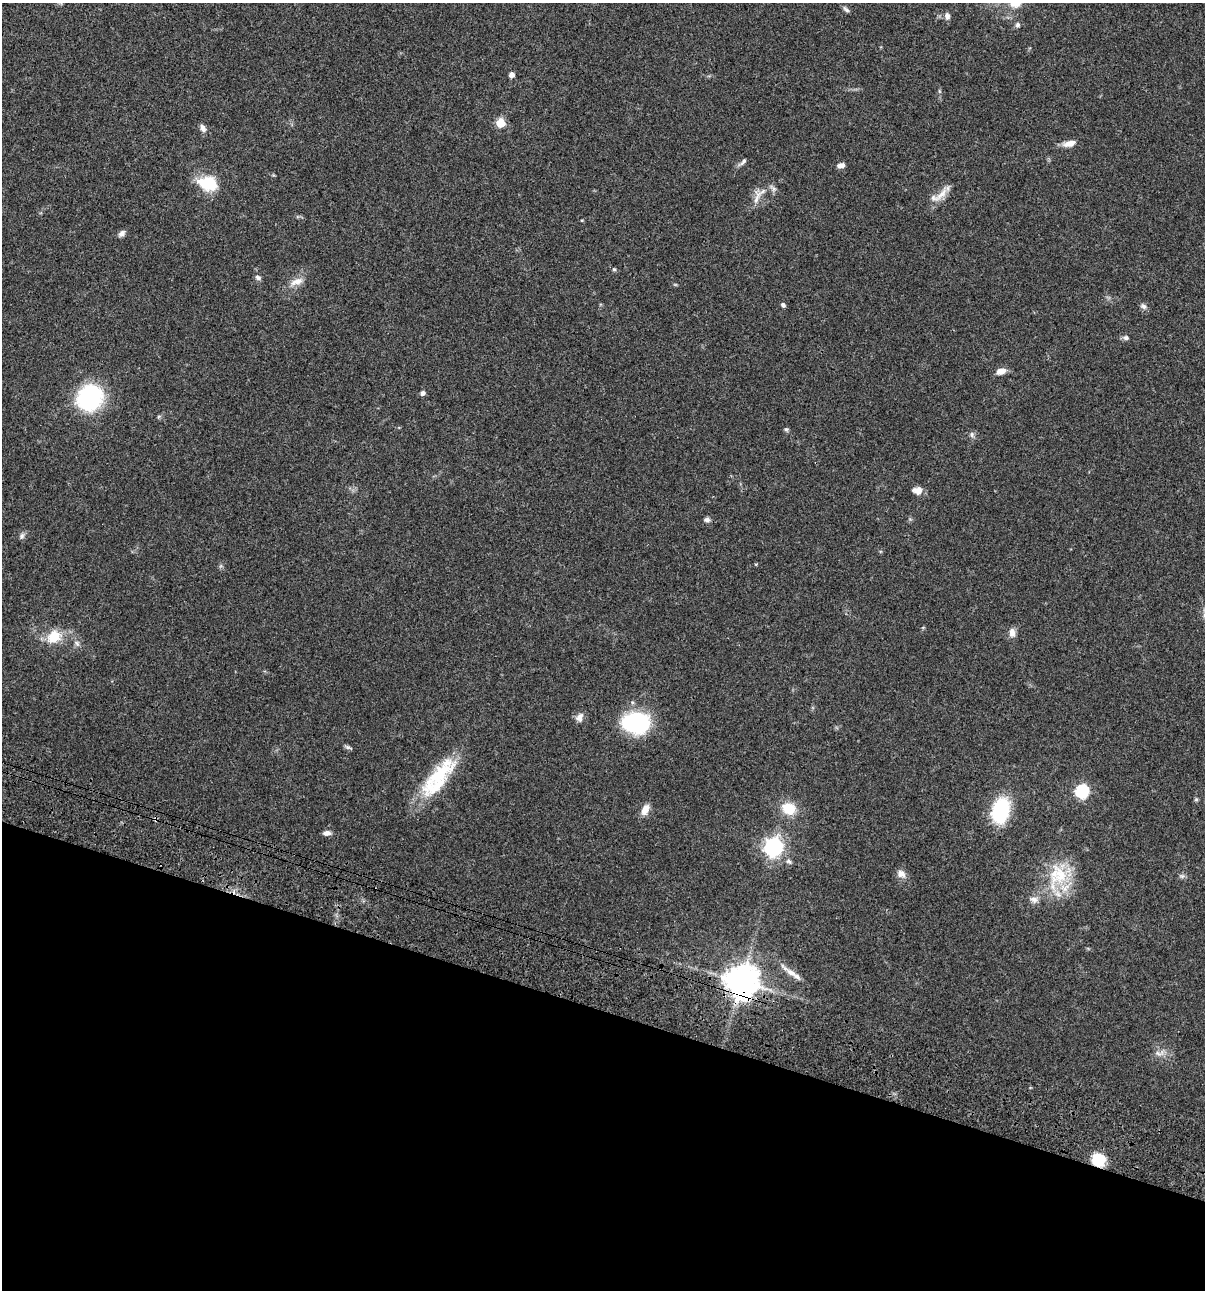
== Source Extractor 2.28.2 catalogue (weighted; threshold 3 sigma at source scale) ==
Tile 15 of 4 x 4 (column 3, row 4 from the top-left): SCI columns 2641-3843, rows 119-1406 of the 5405 x 5389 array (HDU 1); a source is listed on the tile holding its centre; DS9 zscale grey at full resolution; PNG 1207 x 1292 px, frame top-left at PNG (2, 3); no overlay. Shown black and unused: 22% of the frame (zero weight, under 3 of 4 exposures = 9% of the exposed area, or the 3 px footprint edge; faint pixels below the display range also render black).
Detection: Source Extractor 2.28.2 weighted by HDU 2 'WHT'; one run over the whole footprint, this tile lists its part. Background 0.0468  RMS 0.0053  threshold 0.0237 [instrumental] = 3 sigma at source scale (4.5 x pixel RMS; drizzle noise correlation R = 1.50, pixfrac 1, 0.05/0.05 arcsec/px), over >= 5 px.
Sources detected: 53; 1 cosmic-ray / hot-pixel residue — not listed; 1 inside a brighter listed object's ellipse — not listed separately; the other 51 listed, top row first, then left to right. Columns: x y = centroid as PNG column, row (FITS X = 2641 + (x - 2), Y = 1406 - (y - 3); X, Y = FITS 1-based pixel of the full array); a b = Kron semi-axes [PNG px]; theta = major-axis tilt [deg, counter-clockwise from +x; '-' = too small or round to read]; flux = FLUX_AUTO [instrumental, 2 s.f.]
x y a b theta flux
1015 3 17 14 1 8
846 9 11 5 -41 1.2
947 16 9 7 -78 1.9
1018 25 6 6 - 1.1
512 75 4 4 - 2.9
500 123 5 5 - 17
203 128 9 6 -63 2.3
1069 143 16 7 15 4
743 162 12 5 45 1.5
841 165 9 6 13 2.1
208 183 14 10 -13 27
773 188 13 5 -44 1.6
942 194 28 8 49 5.8
757 198 25 8 80 4.4
122 233 9 6 46 1.8
614 269 5 4 - 0.69
258 278 8 6 -27 1.3
297 281 20 8 19 4.5
783 305 6 4 -49 1.1
1144 306 9 7 -38 1.7
1126 338 7 7 - 1.3
1001 371 10 6 13 4
422 393 5 5 - 1.6
90 398 19 17 49 68
786 429 6 5 - 0.8
972 435 8 6 -76 1.3
917 490 11 8 -7 3.4
707 520 8 5 -7 1.5
22 536 9 5 54 1.3
1012 633 12 8 -84 2.8
54 637 18 15 34 11
579 717 12 9 71 2.7
637 722 26 18 -4 52
348 747 9 5 -22 1.1
439 774 60 19 44 29
1082 791 6 6 - 65
1196 799 5 5 - 0.67
789 808 14 12 -22 12
645 809 14 8 61 4.3
1000 811 22 15 77 41
327 833 8 5 1 2.3
773 847 7 7 - 210
789 861 8 6 -36 1.2
901 874 11 8 -35 3.2
1060 874 34 23 -80 23
1182 876 7 6 - 1.2
1034 899 10 8 -16 2.6
791 973 17 8 -34 4.3
741 982 11 10 - 850
1159 1053 16 6 0 2.9
1098 1159 15 13 -68 11
Overlapping masked pixels (flux is a lower limit): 2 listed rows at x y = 741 982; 1098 1159
Isophote crosses this tile's border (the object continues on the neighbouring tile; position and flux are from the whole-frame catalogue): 1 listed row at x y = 1015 3